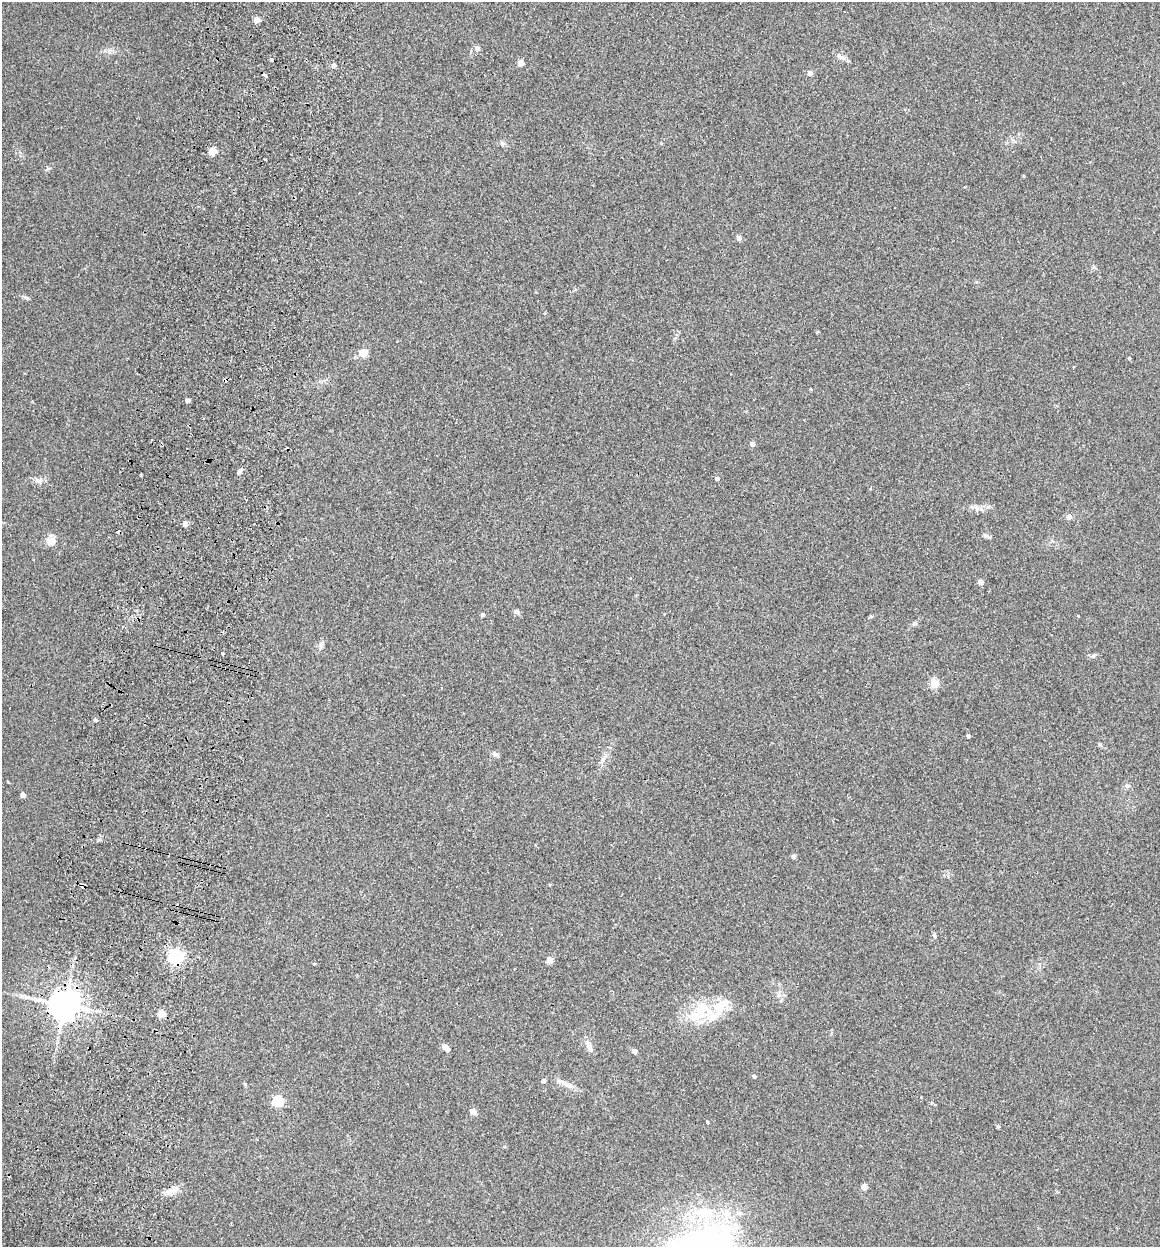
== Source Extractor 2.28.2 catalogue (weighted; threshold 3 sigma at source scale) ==
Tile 7 of 4 x 4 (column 3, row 2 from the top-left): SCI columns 2498-3655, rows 2504-3748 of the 5112 x 5007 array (HDU 1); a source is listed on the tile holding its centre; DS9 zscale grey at full resolution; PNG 1162 x 1249 px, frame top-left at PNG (2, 2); no overlay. Shown black and unused: <1% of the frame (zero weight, under 2 of 3 exposures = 3% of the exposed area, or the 3 px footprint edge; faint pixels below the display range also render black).
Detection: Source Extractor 2.28.2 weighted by HDU 2 'WHT'; one run over the whole footprint, this tile lists its part. Background 0.0477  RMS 0.0086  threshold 0.0386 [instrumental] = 3 sigma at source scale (4.5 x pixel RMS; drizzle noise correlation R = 1.50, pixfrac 1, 0.05/0.05 arcsec/px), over >= 5 px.
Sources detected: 69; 5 cosmic-ray / hot-pixel residue — not listed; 4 inside a brighter listed object's ellipse — not listed separately; the other 60 listed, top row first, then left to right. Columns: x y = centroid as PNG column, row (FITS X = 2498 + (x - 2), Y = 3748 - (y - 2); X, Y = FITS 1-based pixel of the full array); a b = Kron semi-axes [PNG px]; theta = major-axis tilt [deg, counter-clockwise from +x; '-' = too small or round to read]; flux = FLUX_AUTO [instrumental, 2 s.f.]
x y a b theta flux
256 20 4 4 - 12
477 48 5 5 - 4.8
841 57 14 7 -27 4.2
271 60 3 3 - 25
521 63 4 4 - 14
334 65 4 4 - 4.5
810 73 4 4 - 6.3
502 143 8 7 - 2.2
212 151 5 5 - 24
739 238 7 6 - 2.2
27 298 6 5 - 1.4
363 353 10 8 3 8.9
1129 358 5 4 - 1.1
810 389 4 3 - 0.67
187 400 4 4 - 2.9
752 444 4 4 - 4.8
239 471 8 5 57 2
141 475 4 3 - 0.87
717 478 5 4 - 2.1
39 481 11 7 0 3.7
977 508 12 6 -57 2.8
1069 517 5 5 - 5.1
185 524 4 4 - 6
118 532 3 3 - 1.5
989 537 11 4 -34 1.6
49 541 12 12 - 6.2
980 582 4 4 - 6.3
517 612 7 5 -41 2.5
482 615 4 4 - 2.9
871 616 6 4 19 0.94
914 624 8 4 -8 1.5
223 653 4 3 - 1.2
1093 656 8 6 43 1.7
934 683 10 8 -77 9.2
95 720 4 4 - 1.7
968 736 4 3 - 2
495 754 9 6 -27 2.6
1127 786 8 6 13 2.1
22 795 4 4 - 4.3
793 856 4 4 - 3
934 935 8 4 -70 1.3
176 956 6 6 - 210
549 960 4 4 - 11
314 964 4 3 - 0.68
64 1005 8 8 - 1700
701 1010 29 26 64 33
161 1014 5 4 - 23
445 1047 8 4 -41 8.3
589 1047 16 6 -66 6.1
634 1051 4 4 - 6.1
754 1076 4 4 - 1.9
543 1081 5 4 - 2.2
562 1082 21 6 -27 5.9
278 1101 5 5 - 71
473 1111 5 4 - 12
708 1122 3 3 - 2.6
998 1126 4 4 - 1.3
864 1187 5 4 - 9
170 1192 24 6 10 6.6
704 1213 31 20 -4 39
Overlapping masked pixels (flux is a lower limit): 2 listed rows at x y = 176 956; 64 1005